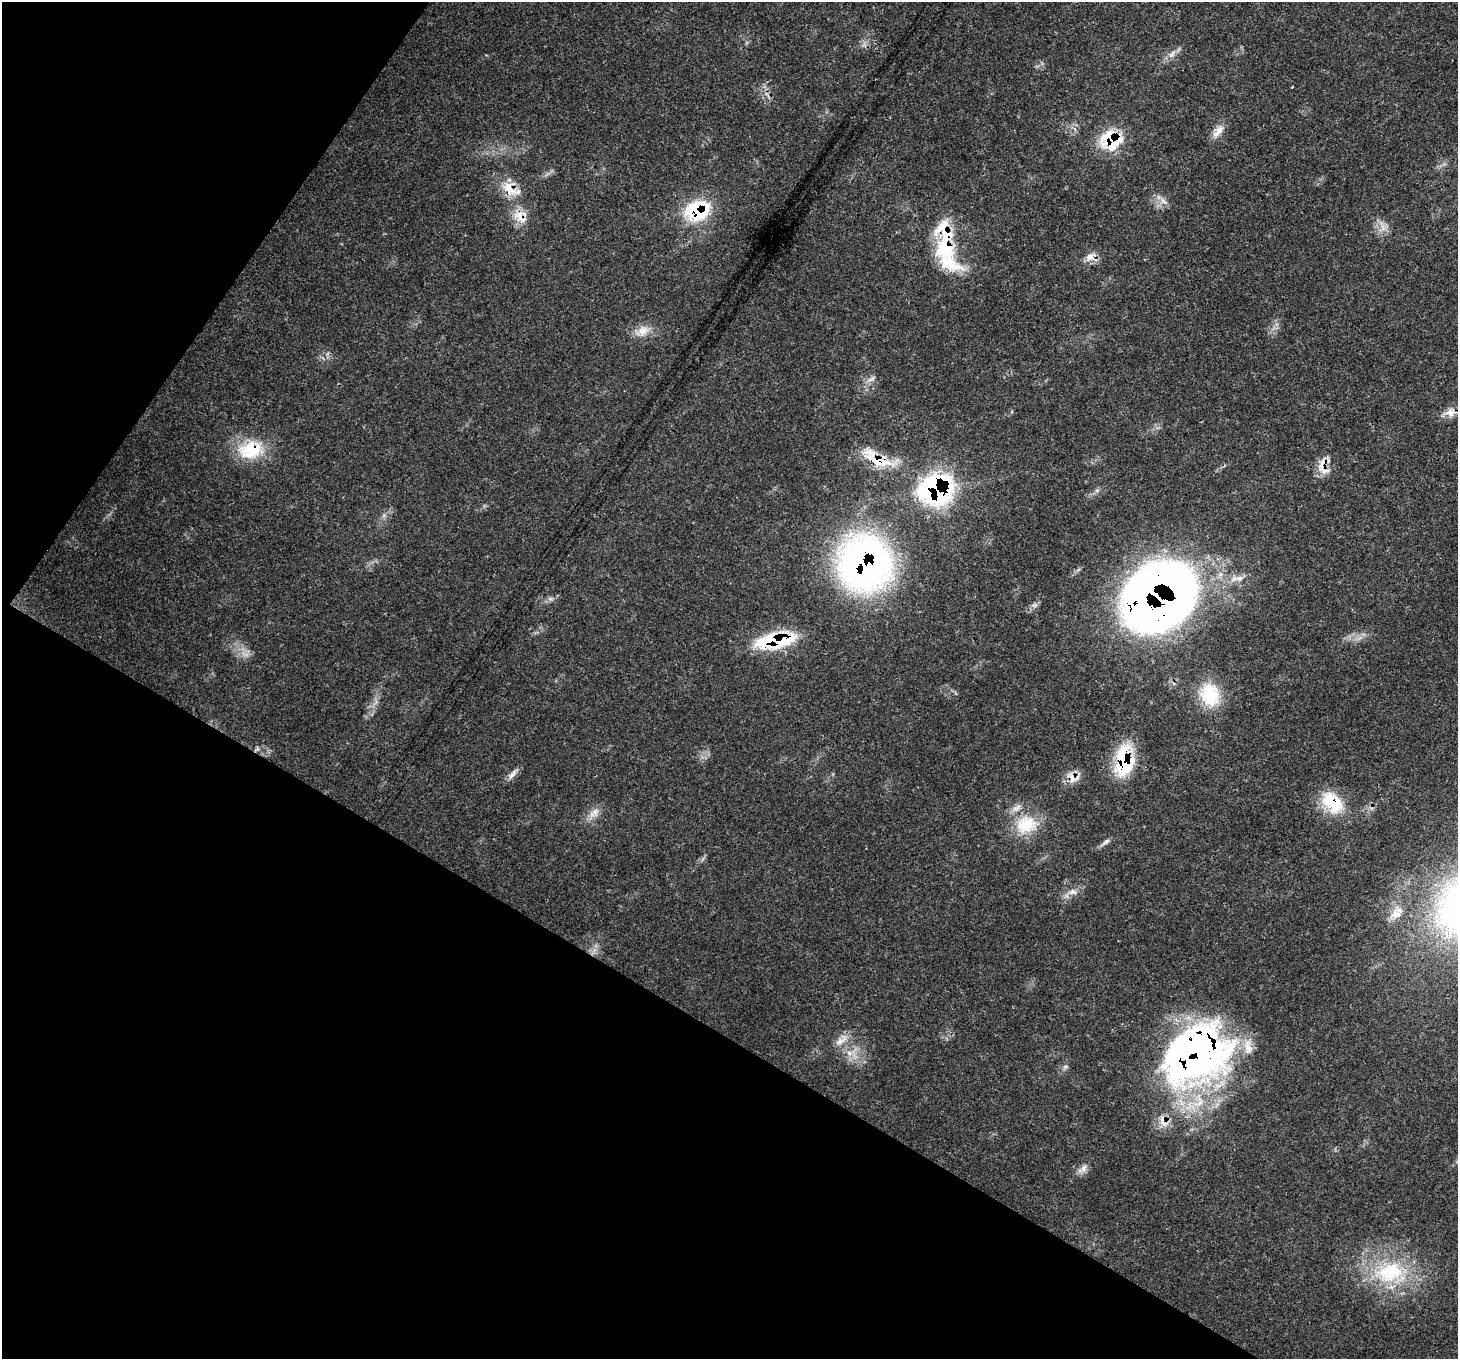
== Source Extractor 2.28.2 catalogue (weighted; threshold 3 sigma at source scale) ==
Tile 9 of 4 x 4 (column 1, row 3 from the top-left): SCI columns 79-1534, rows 1713-3069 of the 5976 x 6068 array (HDU 1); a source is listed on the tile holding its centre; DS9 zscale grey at full resolution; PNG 1460 x 1361 px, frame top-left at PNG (2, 2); no overlay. Shown black and unused: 31% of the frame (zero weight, under 3 of 4 exposures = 8% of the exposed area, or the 3 px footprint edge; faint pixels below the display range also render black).
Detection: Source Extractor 2.28.2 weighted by HDU 2 'WHT'; one run over the whole footprint, this tile lists its part. Background 0.0539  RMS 0.0029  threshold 0.0129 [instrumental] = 3 sigma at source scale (4.5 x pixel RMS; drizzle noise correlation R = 1.50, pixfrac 1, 0.0396/0.0396 arcsec/px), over >= 5 px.
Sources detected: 52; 2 too faint to see at this stretch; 1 cosmic-ray / hot-pixel residue — not listed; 8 inside a brighter listed object's ellipse — not listed separately; the other 41 listed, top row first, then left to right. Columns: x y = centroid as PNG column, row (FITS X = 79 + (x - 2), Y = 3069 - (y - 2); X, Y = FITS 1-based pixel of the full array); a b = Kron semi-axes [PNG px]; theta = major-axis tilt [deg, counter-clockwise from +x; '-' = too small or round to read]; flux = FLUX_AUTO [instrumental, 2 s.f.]
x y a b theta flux
1172 54 15 7 52 1.9
1292 87 3 3 - 0.33
1218 131 22 10 49 3
1111 140 26 22 9 15
509 188 26 18 -46 7.6
1163 201 12 7 -52 1.8
697 211 34 26 17 20
520 217 25 14 -47 5.3
1383 227 19 7 -65 2.5
944 248 29 24 22 14
1091 257 16 12 0 2.8
643 331 25 13 20 4.3
871 379 15 4 31 1.2
1450 412 20 10 16 3.3
251 449 35 24 12 14
879 461 48 13 -9 10
1322 464 25 10 77 4
937 490 32 27 12 58
384 515 7 6 - 0.82
864 564 54 51 -69 130
1239 578 14 8 4 2.4
1158 597 64 52 38 320
550 599 8 6 -21 0.88
776 640 39 15 11 28
1210 695 30 25 -69 14
257 749 8 5 65 0.66
1124 761 37 19 83 20
513 774 17 6 53 1.8
1073 777 19 15 -10 3.6
1332 802 34 22 -47 13
595 812 13 10 78 2.6
1026 824 31 26 15 12
1105 842 18 5 38 1.2
1072 892 17 8 7 2.4
1396 914 20 17 60 5
841 1041 23 8 33 3.1
849 1053 10 8 -44 2.3
1188 1059 80 54 -2 140
1164 1123 13 9 -28 2.8
1084 1168 15 9 58 2
1390 1273 51 34 -1 30
Overlapping masked pixels (flux is a lower limit): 18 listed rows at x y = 1111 140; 509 188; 697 211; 520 217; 944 248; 1091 257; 251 449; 879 461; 1322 464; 937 490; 864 564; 1158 597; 776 640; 1124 761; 1073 777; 1332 802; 1188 1059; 1164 1123